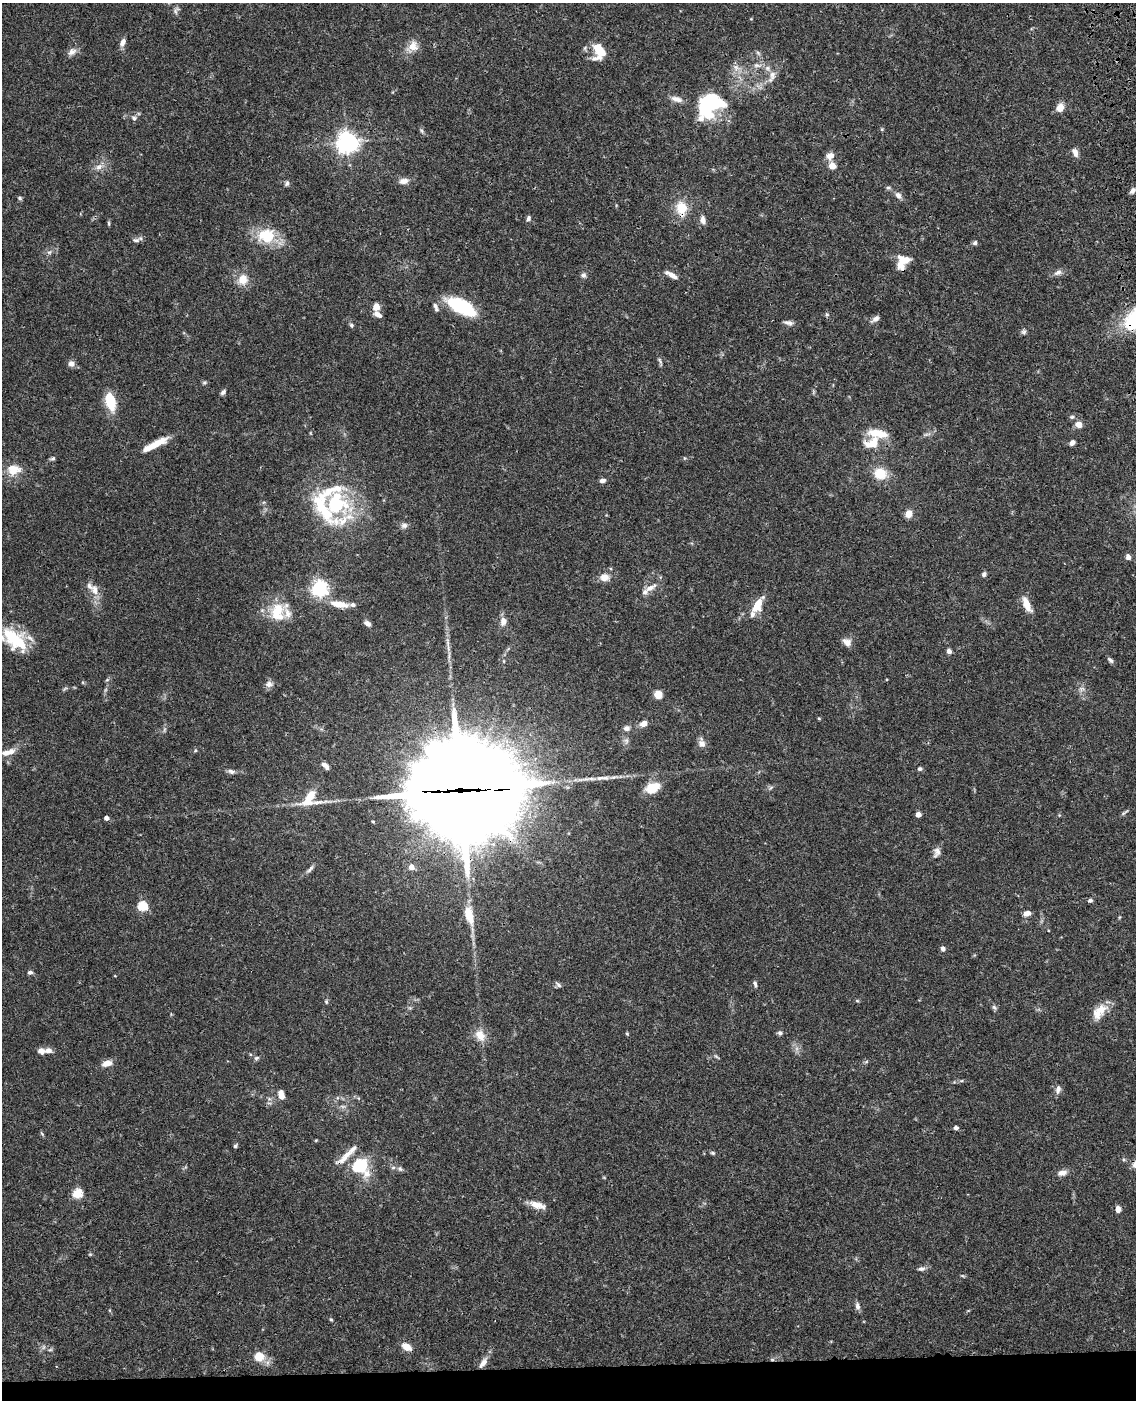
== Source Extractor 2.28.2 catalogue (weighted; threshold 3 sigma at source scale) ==
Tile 10 of 4 x 3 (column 2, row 3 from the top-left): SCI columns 1253-2386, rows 255-1652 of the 4770 x 4604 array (HDU 1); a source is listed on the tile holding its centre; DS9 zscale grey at full resolution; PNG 1138 x 1402 px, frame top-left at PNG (2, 3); no overlay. Shown black and unused: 2% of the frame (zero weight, under 3 of 4 exposures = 6% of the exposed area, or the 3 px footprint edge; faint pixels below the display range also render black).
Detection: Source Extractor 2.28.2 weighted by HDU 2 'WHT'; one run over the whole footprint, this tile lists its part. Background 0.0574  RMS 0.003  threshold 0.0137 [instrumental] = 3 sigma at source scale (4.5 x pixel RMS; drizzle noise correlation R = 1.50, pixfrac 1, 0.05/0.05 arcsec/px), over >= 5 px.
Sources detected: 183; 2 too faint to see at this stretch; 2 inside a brighter object's white glare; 1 cosmic-ray / hot-pixel residue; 2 long thin detections or spike segments (spike, bleed or trail) — not listed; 21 inside a brighter listed object's ellipse — not listed separately; the other 155 listed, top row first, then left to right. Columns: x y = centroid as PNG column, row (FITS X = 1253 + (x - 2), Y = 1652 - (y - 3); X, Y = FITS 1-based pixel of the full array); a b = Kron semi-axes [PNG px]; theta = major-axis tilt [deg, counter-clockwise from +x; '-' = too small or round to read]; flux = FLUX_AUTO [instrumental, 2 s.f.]
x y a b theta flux
176 10 11 7 64 0.95
122 42 11 6 61 1.5
413 46 16 12 46 3.7
599 51 20 14 -88 7.1
72 52 12 8 33 1.7
758 53 7 5 -45 0.63
757 65 12 6 -6 1.5
736 68 12 9 -37 2.2
772 76 20 8 70 2.6
677 99 16 7 -15 2.1
708 104 33 24 52 26
1060 108 9 7 59 3
134 118 7 7 - 0.98
882 129 5 4 - 0.33
421 130 7 4 -59 0.58
347 142 7 7 - 220
1075 152 10 6 -68 1.8
830 156 9 8 - 2.5
832 166 6 5 - 3.6
99 167 14 8 30 2
404 181 12 7 8 1.8
287 183 7 6 - 0.71
888 188 8 4 -7 0.51
1132 191 9 6 42 1.1
898 195 10 7 -45 1.4
20 198 6 5 - 0.49
681 208 16 12 -82 6.6
528 218 7 5 74 0.73
703 220 10 6 -82 1.7
109 223 7 3 -81 0.41
266 235 23 23 - 10
136 240 10 6 0 1
975 243 6 5 - 0.68
49 252 6 5 - 0.7
903 261 18 12 53 5.3
1058 273 12 7 22 1.3
583 275 7 7 - 0.78
671 275 16 5 -29 2.2
243 280 10 9 - 4.5
461 306 30 13 -27 21
376 307 6 6 - 3.3
435 307 12 5 -68 1.2
377 314 10 6 -35 1.5
827 314 6 5 - 0.49
875 319 14 6 37 1.2
788 323 13 6 -11 1.2
351 325 6 5 - 0.6
1024 332 7 7 - 0.71
660 361 13 4 -67 0.68
71 363 8 7 - 1.5
204 382 6 5 - 0.5
223 392 8 5 47 0.78
110 401 21 11 -75 8.4
1072 417 7 5 4 0.58
1079 424 5 5 - 4.3
926 434 13 4 10 0.83
157 443 25 7 26 5.8
872 443 21 14 28 6.8
1072 443 7 5 36 1.3
53 458 7 5 23 0.62
684 458 5 3 - 0.31
14 470 19 14 7 5.1
880 473 13 11 -13 7.1
602 480 7 5 9 1
336 503 46 28 -60 31
909 514 7 6 - 2.8
404 525 8 7 - 1.1
1128 557 7 6 - 1.2
984 574 6 6 - 0.8
605 577 12 9 6 2.7
650 588 19 7 30 2.4
319 589 6 6 - 110
95 590 17 10 -70 3.1
339 604 20 7 -10 4.8
1027 604 17 7 -65 4.2
757 605 19 9 62 5.9
277 609 19 16 52 7.1
503 621 10 8 83 2.2
368 624 7 5 -36 1.5
12 636 29 20 -18 12
847 642 12 9 -38 1.9
949 651 5 5 - 1.2
1110 660 9 5 -47 0.71
504 661 5 3 - 0.29
107 680 6 4 19 0.4
269 684 9 7 8 1.5
65 689 8 3 44 0.43
658 694 6 6 - 4.5
819 718 5 3 - 0.29
644 723 9 7 22 2.1
627 728 9 7 10 1.2
626 741 10 7 -81 1.1
702 743 12 8 -79 1.8
6 753 12 8 10 2.1
325 766 9 5 -41 1.7
920 769 6 5 - 0.6
231 771 10 6 -13 1
592 779 16 5 -2 1.8
652 788 16 10 25 5.9
771 788 7 4 45 0.55
460 790 39 35 -10 6100
309 798 25 12 47 6.7
1125 812 13 3 38 0.58
918 814 4 4 - 3
106 818 4 4 - 1.4
937 852 14 9 75 1.6
411 867 5 5 - 2.6
310 869 15 5 48 1
1090 900 5 4 - 0.75
142 906 5 5 - 21
1027 913 8 5 16 1.8
469 915 20 9 -75 6.2
943 949 6 5 - 0.91
30 972 6 5 - 0.76
115 976 3 2 - 0.25
558 984 10 4 -44 0.67
755 984 8 4 -75 0.66
857 1001 6 4 -1 0.35
326 1002 6 5 - 0.47
994 1008 8 5 -49 0.66
1101 1009 18 13 22 4.4
627 1033 5 4 - 0.33
780 1033 6 5 - 0.75
480 1035 17 12 -66 3.8
48 1050 10 6 0 1.4
41 1051 6 6 - 2
716 1056 9 4 -44 0.47
256 1058 7 5 16 0.6
866 1062 6 4 19 0.41
107 1063 10 6 15 2.9
961 1081 6 4 18 0.39
1058 1089 12 7 80 1.3
281 1095 8 5 -76 3.5
956 1128 4 4 - 1.1
42 1134 8 4 -54 0.41
316 1140 5 3 - 0.26
235 1146 6 4 46 0.46
713 1153 6 5 - 0.47
346 1156 31 7 42 3.8
359 1166 20 15 23 12
393 1167 7 4 1 0.59
400 1169 7 5 -52 0.64
1062 1173 12 7 12 1.8
77 1194 5 5 - 18
537 1205 21 8 -18 3.1
1118 1209 6 6 - 1.7
90 1254 6 3 18 0.31
921 1269 11 6 2 0.99
963 1276 7 3 -19 0.36
857 1306 10 6 -82 1.1
331 1319 5 4 - 0.4
44 1347 7 4 89 0.56
407 1347 10 7 -33 3.4
259 1356 11 10 - 5
483 1363 16 7 54 2.3
Overlapping masked pixels (flux is a lower limit): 3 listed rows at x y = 681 208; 460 790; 346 1156
Isophote crosses this tile's border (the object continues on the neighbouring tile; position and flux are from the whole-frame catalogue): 1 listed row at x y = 12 636